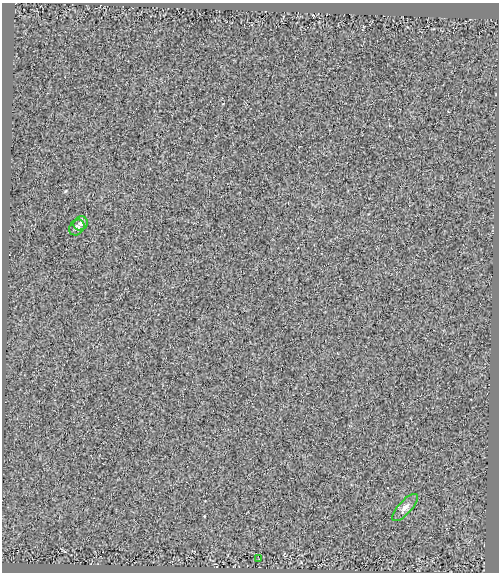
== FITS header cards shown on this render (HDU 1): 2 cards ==
NAXIS1  =                  497
NAXIS2  =                  570

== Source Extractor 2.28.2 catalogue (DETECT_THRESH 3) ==
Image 497 x 570 px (HDU 1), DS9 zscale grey, 1 PNG px = 1 image px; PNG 501 x 574 px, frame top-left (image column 1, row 570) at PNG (2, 3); each listed source drawn as its Kron ellipse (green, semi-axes under 4 px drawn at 4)
Background 0.0362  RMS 0.1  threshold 0.302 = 3 sigma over >= 5 px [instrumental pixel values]
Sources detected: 4; all 4 listed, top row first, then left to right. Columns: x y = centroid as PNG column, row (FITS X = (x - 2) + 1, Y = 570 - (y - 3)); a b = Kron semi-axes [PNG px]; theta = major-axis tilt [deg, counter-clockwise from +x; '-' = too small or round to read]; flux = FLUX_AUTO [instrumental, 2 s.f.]
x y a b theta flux
81 223 7 6 - 17
77 227 8 7 - 20
405 507 17 6 48 38
259 559 2 2 - 17